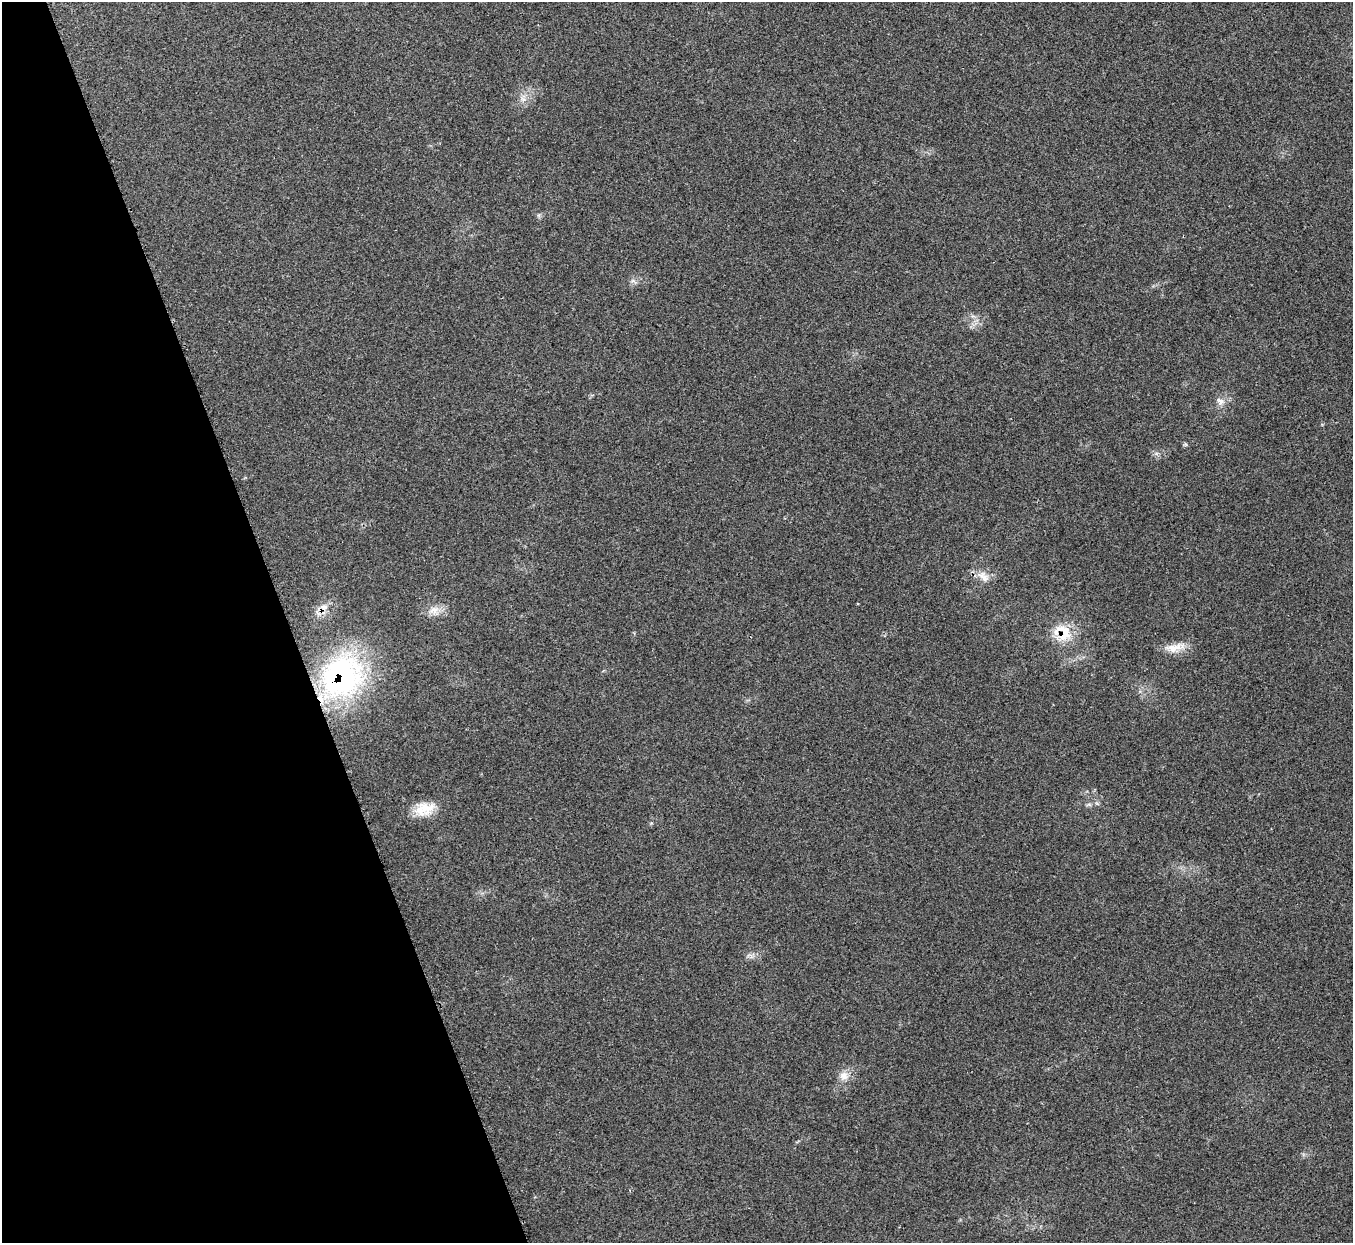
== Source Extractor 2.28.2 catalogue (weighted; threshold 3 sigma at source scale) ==
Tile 5 of 4 x 4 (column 1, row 2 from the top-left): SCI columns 31-1381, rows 2667-3907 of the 5461 x 5457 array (HDU 1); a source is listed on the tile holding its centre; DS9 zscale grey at full resolution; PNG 1355 x 1245 px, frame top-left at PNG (2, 2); no overlay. Shown black and unused: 21% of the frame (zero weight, under 2 of 3 exposures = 3% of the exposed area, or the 3 px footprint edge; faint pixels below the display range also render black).
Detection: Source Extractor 2.28.2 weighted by HDU 2 'WHT'; one run over the whole footprint, this tile lists its part. Background 0.152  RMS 0.0095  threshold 0.0428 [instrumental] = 3 sigma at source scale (4.5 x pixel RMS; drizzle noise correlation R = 1.50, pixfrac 1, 0.05/0.05 arcsec/px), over >= 5 px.
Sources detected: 13; all 13 listed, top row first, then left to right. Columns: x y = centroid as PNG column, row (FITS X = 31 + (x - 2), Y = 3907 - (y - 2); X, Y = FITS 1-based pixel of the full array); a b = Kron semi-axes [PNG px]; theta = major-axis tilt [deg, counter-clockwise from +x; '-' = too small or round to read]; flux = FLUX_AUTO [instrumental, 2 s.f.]
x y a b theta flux
523 99 7 4 -2 2.7
633 281 7 4 -18 2.1
1220 401 13 9 -39 6
1185 445 6 4 19 1.3
984 577 19 11 -39 10
324 607 10 7 -18 5.1
434 610 17 11 22 9.8
1063 632 29 20 -67 28
1175 647 28 11 16 13
342 677 55 43 50 210
1089 804 7 4 -19 1.7
424 809 27 17 11 21
844 1076 13 12 - 9
Overlapping masked pixels (flux is a lower limit): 2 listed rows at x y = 1063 632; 342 677